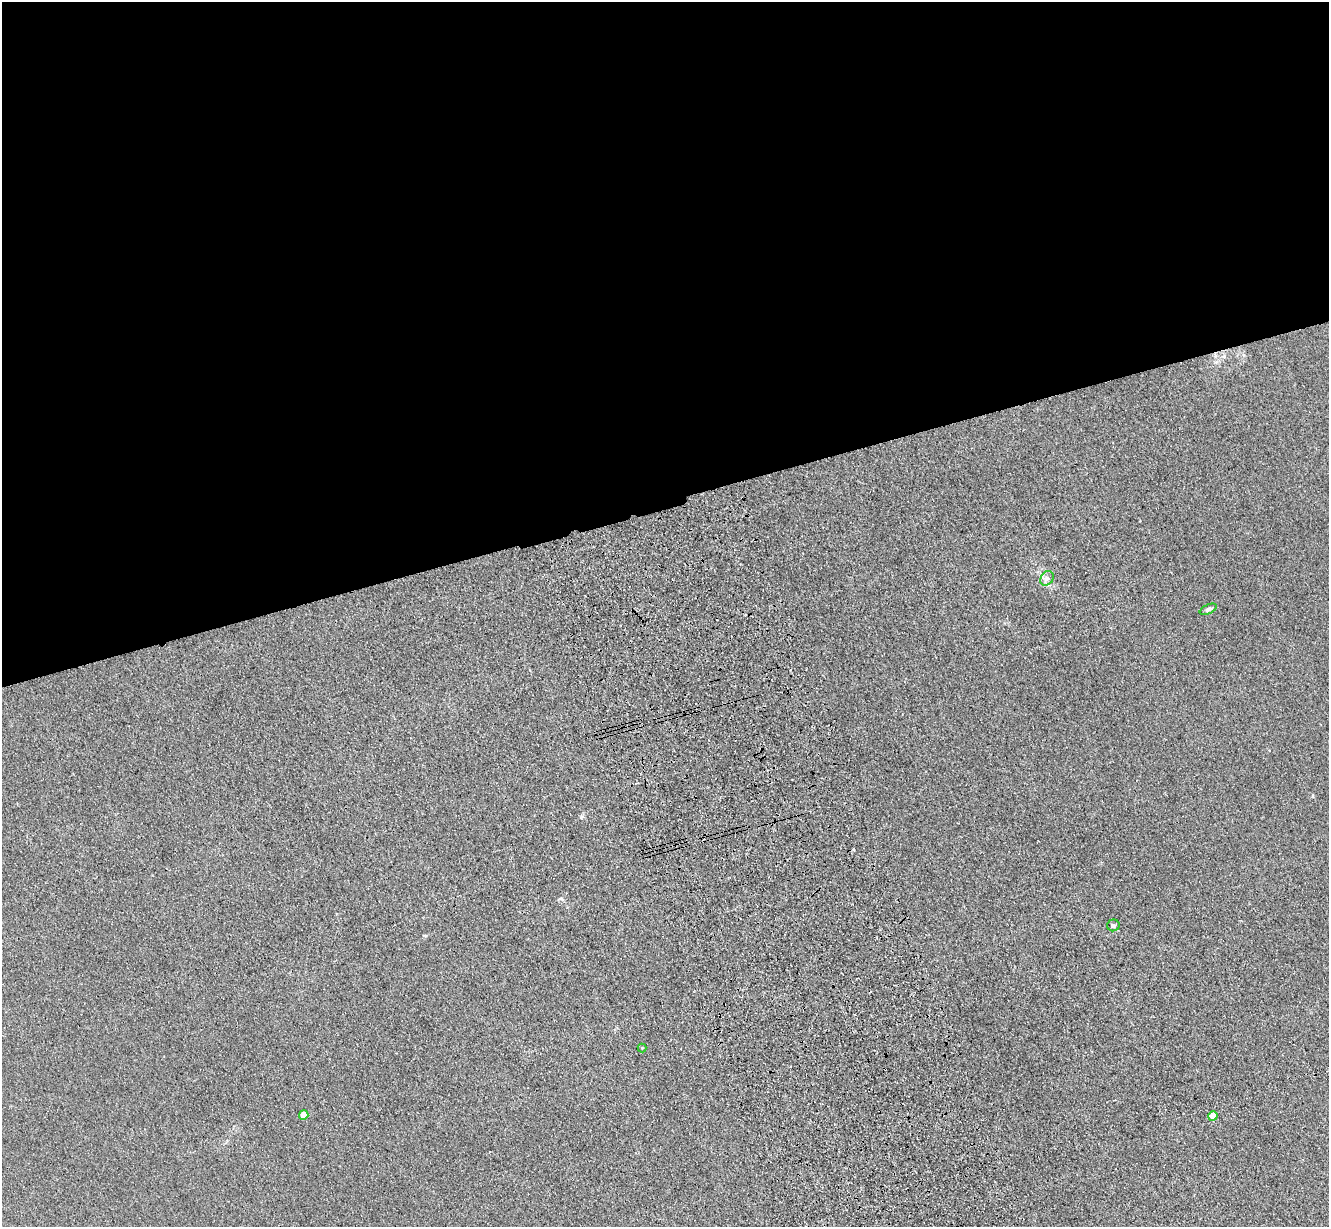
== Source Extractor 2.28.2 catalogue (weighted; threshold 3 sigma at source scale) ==
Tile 2 of 4 x 4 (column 2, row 1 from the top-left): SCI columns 1442-2768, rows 3873-5097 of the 5535 x 5417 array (HDU 1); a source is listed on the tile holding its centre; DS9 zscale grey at full resolution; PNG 1331 x 1229 px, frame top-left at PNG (2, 2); each listed source drawn as its Kron ellipse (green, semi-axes under 4 px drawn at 4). Shown black and unused: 41% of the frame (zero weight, under 3 of 4 exposures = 6% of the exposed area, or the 3 px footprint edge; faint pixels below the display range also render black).
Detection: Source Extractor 2.28.2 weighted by HDU 2 'WHT'; one run over the whole footprint, this tile lists its part. Background 0.0347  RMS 0.0061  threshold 0.0274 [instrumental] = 3 sigma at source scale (4.5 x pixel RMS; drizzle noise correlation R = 1.50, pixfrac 1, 0.05/0.05 arcsec/px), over >= 5 px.
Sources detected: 6; all 6 listed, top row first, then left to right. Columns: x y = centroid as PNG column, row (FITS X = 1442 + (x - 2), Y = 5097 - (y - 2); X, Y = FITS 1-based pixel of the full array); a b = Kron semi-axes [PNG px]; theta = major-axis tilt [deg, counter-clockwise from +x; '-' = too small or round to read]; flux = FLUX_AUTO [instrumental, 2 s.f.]
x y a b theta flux
1047 578 8 6 53 1.9
1208 609 9 4 26 1.4
1113 925 6 6 - 1.4
642 1048 4 4 - 0.56
304 1115 5 4 - 11
1213 1116 5 4 - 8.2